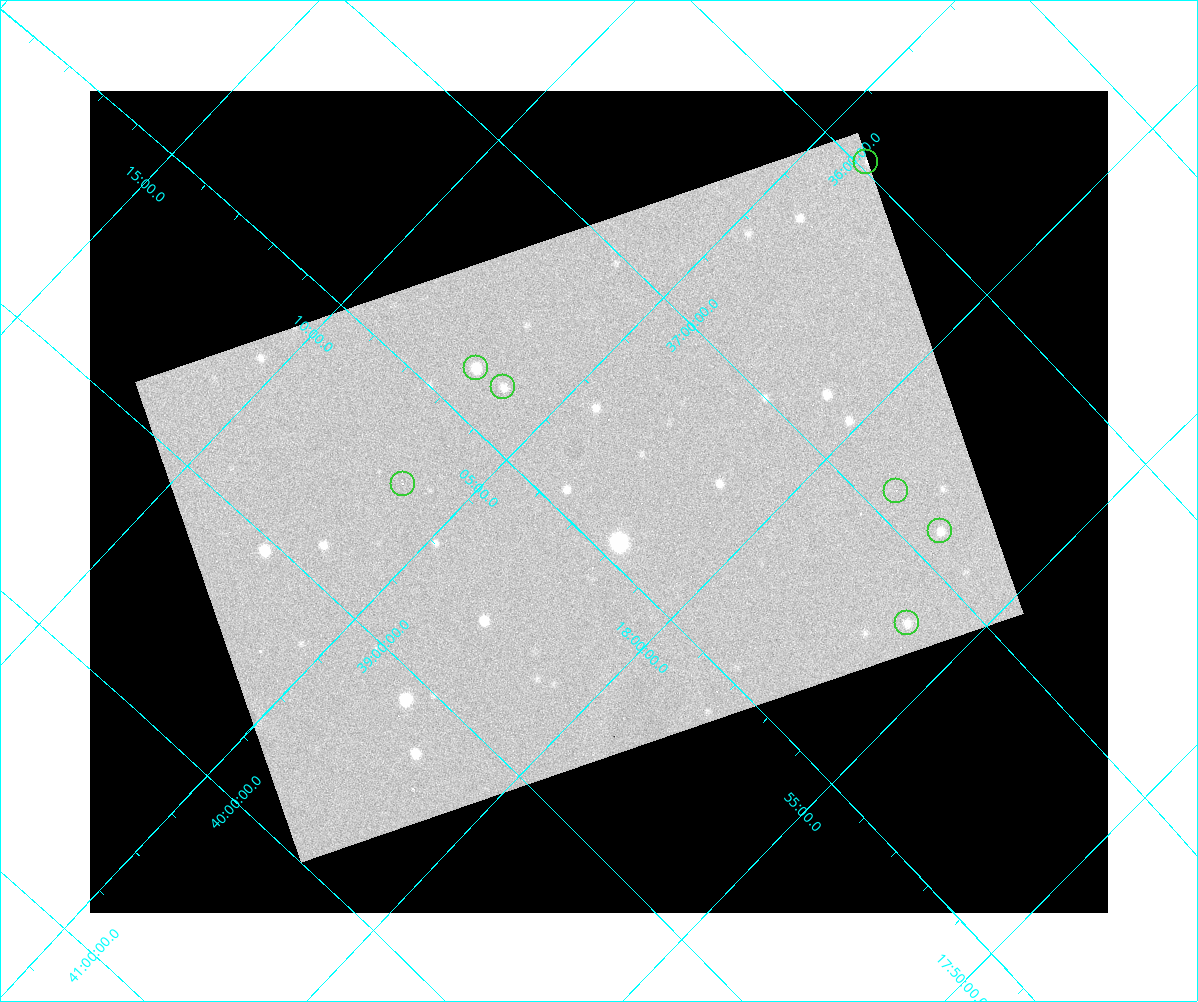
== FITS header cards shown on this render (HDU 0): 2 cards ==
NAXIS1  =                 1018 / size of the n'th axis
NAXIS2  =                  822 / size of the n'th axis

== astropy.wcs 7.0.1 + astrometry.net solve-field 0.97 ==
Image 1018 x 822 px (HDU 0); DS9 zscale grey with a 90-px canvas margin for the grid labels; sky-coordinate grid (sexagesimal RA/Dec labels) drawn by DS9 from the SOLVED WCS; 7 Tycho-2 reference stars matched to detected sources circled (green)
Header WCS: none
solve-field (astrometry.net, Tycho-2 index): SOLVED blind (the file carries no WCS)
Solved WCS: RA---TAN-SIP/DEC--TAN-SIP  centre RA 18:02:55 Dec +37:51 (270.73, +37.85 deg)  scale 15.9 arcsec/px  FOV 269.5' x 216.7'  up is +137 deg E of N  parity flipped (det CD > 0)
(file carries no celestial WCS; the grid is the blind solution)
Tycho-2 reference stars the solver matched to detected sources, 7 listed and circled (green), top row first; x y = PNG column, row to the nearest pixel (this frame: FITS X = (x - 90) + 1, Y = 822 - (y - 91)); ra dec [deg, ICRS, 3 dp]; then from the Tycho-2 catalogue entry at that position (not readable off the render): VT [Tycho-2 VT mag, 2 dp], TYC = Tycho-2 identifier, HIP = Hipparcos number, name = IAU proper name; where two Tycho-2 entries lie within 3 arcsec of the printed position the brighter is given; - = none
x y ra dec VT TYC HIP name
866 162 270.975 +35.970 7.58 2633-1090-1 88473 -
476 368 271.716 +37.798 8.21 3102-2050-1 - -
503 387 271.538 +37.776 8.16 3102-1922-1 88674 -
403 484 271.568 +38.400 8.55 3102-2169-1 88685 -
896 491 269.607 +36.875 7.44 2620-561-1 87992 -
940 531 269.286 +36.860 7.36 2620-783-1 87882 -
907 623 269.063 +37.251 3.98 2620-2298-1 87808 -